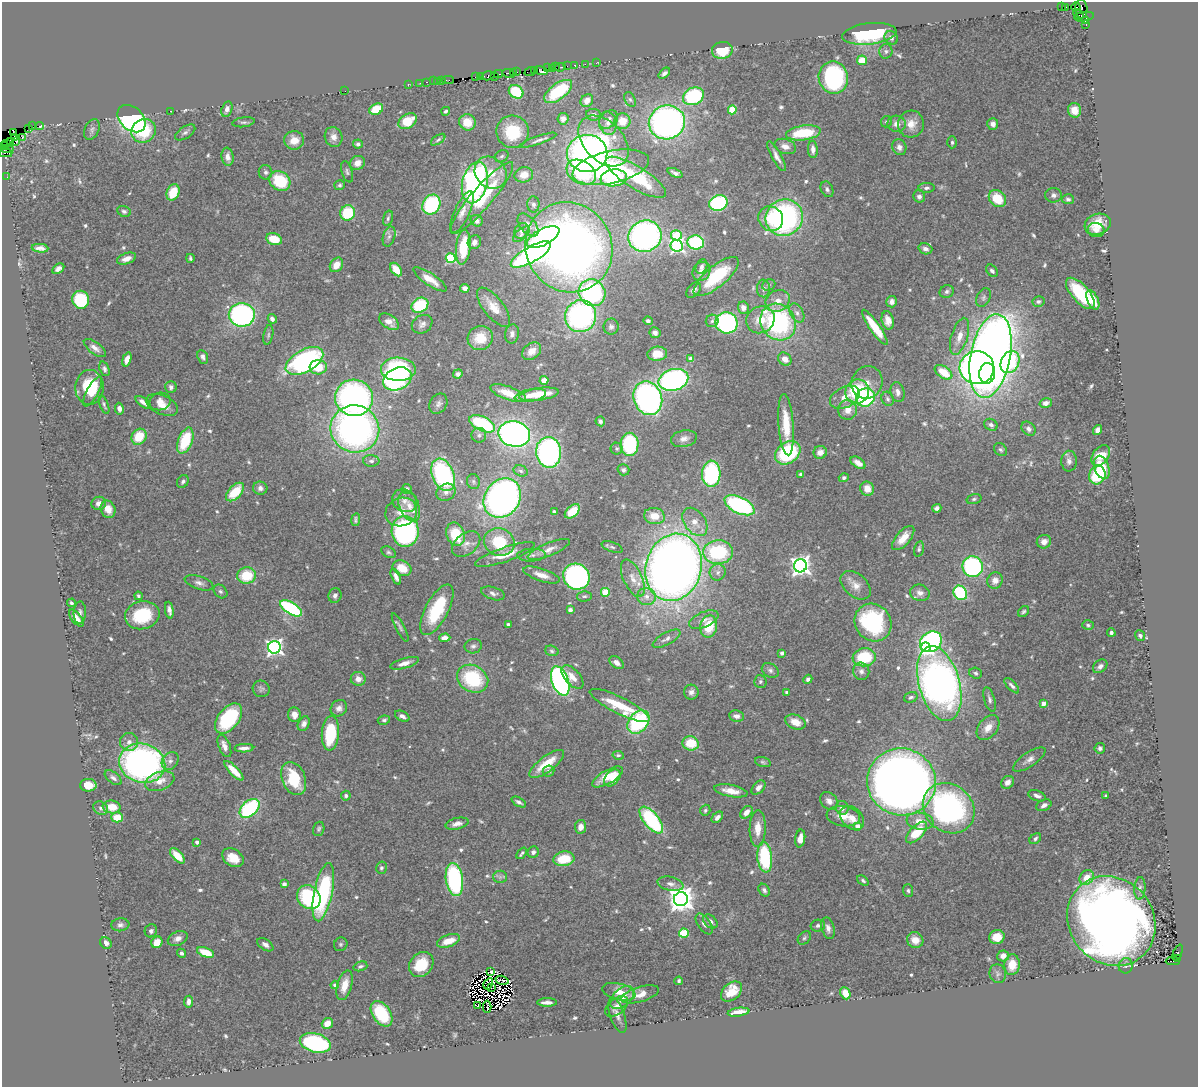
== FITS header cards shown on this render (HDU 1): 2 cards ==
NAXIS1  =                 1196
NAXIS2  =                 1085

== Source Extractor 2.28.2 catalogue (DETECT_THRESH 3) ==
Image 1196 x 1085 px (HDU 1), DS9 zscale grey, 1 PNG px = 1 image px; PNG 1200 x 1089 px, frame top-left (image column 1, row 1085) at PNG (2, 2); each listed source drawn as its Kron ellipse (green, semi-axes under 4 px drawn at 4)
Background 0.569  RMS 0.026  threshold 0.0774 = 3 sigma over >= 5 px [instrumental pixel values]
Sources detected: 639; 8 with non-positive FLUX_AUTO (blend fragments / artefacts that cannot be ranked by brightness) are neither listed nor drawn; of the other 631, the 500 brightest by FLUX_AUTO listed and drawn (131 fainter detections omitted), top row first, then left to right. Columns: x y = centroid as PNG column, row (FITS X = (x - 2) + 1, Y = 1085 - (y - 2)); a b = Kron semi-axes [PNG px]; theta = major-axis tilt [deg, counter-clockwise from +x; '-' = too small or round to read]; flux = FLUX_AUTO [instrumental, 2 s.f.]
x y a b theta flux
1062 7 4 2 - 9.1
1066 7 2 2 - 30
1076 7 4 3 - 21
1081 9 9 6 -85 140
1079 15 6 2 -44 47
1084 17 10 4 9 110
1085 21 4 3 - 47
1086 24 3 3 - 18
869 34 27 10 6 120
891 38 7 6 - 6.2
722 50 10 8 9 58
886 51 7 6 - 4.5
862 60 5 5 - 28
596 63 3 2 - 9.9
585 64 2 2 - 21
574 65 3 3 - 84
567 66 2 2 - 9.3
555 67 2 2 - 17
560 67 6 3 8 65
548 68 2 2 - 24
552 68 3 2 - 8.1
534 70 3 2 - 40
541 70 7 4 -14 130
530 71 6 3 22 77
513 72 3 2 - 44
517 72 4 2 - 26
664 73 7 4 40 6.4
498 74 4 2 - 93
509 74 6 3 -17 69
480 76 3 2 - 27
488 76 6 3 15 140
494 76 4 3 - 65
475 77 2 2 - 17
833 77 16 14 -71 230
442 80 3 2 - 27
448 80 6 2 0 26
433 81 2 2 - 36
437 81 2 2 - 26
426 82 3 2 - 40
420 83 3 2 - 20
408 84 2 2 - 17
345 91 2 2 - 5.7
558 91 16 8 37 100
516 92 8 6 -33 90
694 96 11 8 26 170
630 99 8 5 -62 4.1
587 101 7 5 46 11
227 109 8 5 73 8
376 109 7 5 24 45
732 110 4 4 - 60
1074 110 7 6 - 19
170 111 3 2 - 3.4
446 111 4 4 - 4.1
593 115 7 6 - 6.8
131 119 16 11 -43 450
563 119 6 5 - 11
609 119 10 7 41 8.6
408 121 10 7 32 39
622 121 8 7 - 30
243 122 11 5 8 4.4
467 122 8 8 - 32
667 122 18 17 - 700
886 122 6 5 - 3.4
608 123 11 8 -80 13
897 124 9 8 - 11
911 124 13 13 - 21
993 124 6 5 - 9.4
32 126 4 3 - 44
39 126 4 2 - 13
28 128 3 3 - 33
92 129 11 7 64 5.6
144 131 13 11 42 67
513 132 16 16 - 80
13 133 3 3 - 37
185 133 11 6 33 5.9
803 133 17 7 8 74
334 137 10 9 - 12
14 138 3 3 - 170
22 138 3 2 - 18
294 140 10 9 - 19
438 140 8 4 35 3.6
538 140 19 4 19 7.2
603 141 30 19 -46 100
11 142 3 2 - 11
16 142 3 3 - 37
952 142 6 4 90 3.5
7 144 3 2 - 7.8
358 144 5 4 - 4.8
4 146 4 2 - 6.2
785 146 11 7 -17 12
899 147 8 7 - 8.1
7 149 6 4 6 48
813 149 8 5 -86 9.5
6 153 6 3 3 86
587 153 20 18 4 770
502 156 7 5 32 3.8
776 156 17 5 -61 9.8
228 157 9 6 -81 10
357 163 8 6 35 15
611 167 39 16 12 160
265 172 7 7 - 5.3
347 172 11 5 -73 4.7
581 172 16 11 -30 130
491 173 17 14 -44 38
675 173 8 4 -23 5.4
524 175 9 7 15 22
7 177 2 2 - 10
636 177 35 11 -31 100
614 178 13 8 7 150
280 181 11 9 -37 76
475 183 21 12 76 460
340 185 5 5 - 3.2
926 188 8 5 4 4.6
827 189 8 6 -64 5.1
173 192 8 6 65 44
1054 195 8 7 - 7.3
919 196 6 6 - 6.4
482 198 46 10 49 90
997 199 9 7 -45 49
1068 199 6 5 - 4
718 203 9 7 22 220
533 204 8 6 90 5.1
431 205 10 8 59 160
124 211 7 5 -24 4.7
462 212 22 7 66 16
348 213 8 7 - 74
388 218 8 4 75 4.2
784 218 19 18 - 380
771 219 13 12 - 38
477 221 6 5 - 7.3
1098 224 13 10 18 36
528 225 13 7 -50 11
1096 230 8 7 - 9
521 231 8 7 - 7.5
521 234 10 5 42 6.2
676 235 5 5 - 92
389 236 10 6 74 6.6
645 236 17 15 27 530
543 237 17 8 28 240
274 239 8 5 -20 40
474 242 7 6 - 9.6
696 242 8 7 - 160
677 246 6 6 - 380
463 247 17 7 85 56
569 247 46 43 -60 1500
40 248 8 4 -6 8.5
925 249 7 5 -18 7.2
531 254 22 7 30 520
190 258 4 3 - 3.3
451 258 5 5 - 130
126 259 10 5 21 14
336 265 8 6 54 16
701 266 7 5 65 6.5
58 269 6 4 32 6.7
396 269 7 4 -52 30
701 271 10 8 57 13
992 271 7 5 -50 5
716 276 28 10 40 95
430 279 20 6 -34 22
769 285 7 5 22 4
465 288 4 4 - 9
763 288 9 6 88 6.5
693 290 9 5 49 8.3
947 292 7 6 - 4.8
592 293 14 13 - 270
1080 293 19 8 -49 89
983 298 10 6 66 5.1
81 300 9 8 - 110
1093 300 10 5 -66 36
778 301 12 10 29 18
892 302 5 5 - 8.6
1038 302 6 5 - 3.9
420 305 9 7 31 89
494 307 24 10 -52 28
743 308 6 5 - 9.6
797 313 10 6 -61 8.2
242 315 13 11 -2 400
581 316 16 15 - 380
272 319 5 4 - 7.1
760 320 14 13 - 31
888 320 9 6 -77 13
648 321 4 4 - 4.2
712 321 6 6 - 4.6
389 322 11 6 -34 14
778 322 19 17 -53 290
727 323 11 10 - 300
422 324 11 8 31 8.3
611 327 8 7 - 6.6
875 327 21 5 -55 50
655 333 5 5 - 7.1
512 334 10 7 81 7.2
268 335 10 4 79 4.2
960 336 19 8 73 19
480 338 13 12 - 37
95 348 13 6 -37 10
532 351 10 7 38 17
657 354 10 7 4 31
991 356 42 20 79 2000
203 357 7 5 -65 6.1
127 359 7 4 72 16
691 359 4 4 - 25
785 359 7 6 - 14
304 361 21 11 29 410
1010 362 11 9 62 260
318 367 8 7 - 36
977 368 17 16 - 740
104 369 7 5 -68 4.9
398 369 17 11 -2 180
943 372 10 6 -35 45
987 373 10 8 83 180
458 374 5 4 - 5
397 379 15 11 24 280
544 380 4 4 - 20
673 380 15 10 16 470
867 382 16 15 - 21
90 387 17 14 90 69
171 387 6 5 - 6.5
93 392 16 6 61 29
857 392 12 11 - 100
898 392 10 7 -76 9.3
508 393 19 6 -20 33
539 394 20 6 8 47
530 395 16 6 10 20
845 397 16 10 27 24
865 397 10 9 - 150
354 398 19 18 - 500
648 398 17 14 -69 550
888 399 7 6 - 4.2
160 401 10 8 13 12
143 402 9 4 -37 9.1
1046 403 6 5 - 9.7
438 404 11 8 57 7.3
104 405 10 4 -69 3.8
162 405 17 9 -23 20
119 409 6 4 -80 9.2
848 410 10 9 - 19
600 421 5 4 - 4.4
482 424 14 7 -26 140
786 425 31 7 -86 52
991 425 7 5 -28 5.6
355 429 24 23 - 670
1028 429 8 6 -46 7.8
1097 430 5 4 - 11
514 434 16 12 -12 690
479 435 7 7 - 5
139 437 8 7 - 49
684 439 13 8 13 11
185 441 13 7 68 79
630 444 11 9 89 150
617 449 6 6 - 3.6
1000 450 7 5 -43 4
549 452 15 12 -86 380
820 452 6 6 - 13
788 453 14 10 36 140
1101 455 12 7 52 38
371 461 8 6 -2 5.3
1069 461 10 8 -88 8.5
858 463 8 5 -35 14
1102 467 12 7 -71 39
623 470 6 5 - 4.8
521 471 7 5 -18 4.7
711 474 13 9 87 190
801 474 4 3 - 5
443 475 17 11 -68 220
1097 475 9 8 - 92
844 478 5 4 - 4.6
183 481 7 5 58 4.3
473 482 7 6 - 4.1
260 488 7 6 - 7.2
407 489 5 5 - 4.8
867 489 7 6 - 18
235 492 11 6 47 55
446 492 10 8 28 10
502 498 21 17 52 780
974 499 7 4 15 3.7
404 501 13 11 -29 14
99 503 7 6 - 10
739 505 16 8 -25 280
409 506 16 10 -69 23
937 508 5 4 - 5.5
108 509 9 7 -67 19
572 511 9 5 42 40
401 512 16 14 25 27
554 512 4 3 - 3.7
654 516 10 8 -10 30
356 520 6 3 82 3.7
695 522 16 10 -53 22
405 531 15 13 -83 270
455 534 12 9 -70 54
903 538 15 7 50 25
499 542 15 13 -22 70
1044 542 7 6 - 12
466 544 16 10 38 15
612 547 11 5 -21 4.8
549 549 22 6 22 15
919 549 8 5 75 4
388 552 7 5 -28 3.6
718 552 15 12 3 140
505 555 31 7 19 30
531 555 14 6 3 8
800 566 6 6 - 1100
674 567 34 28 73 2000
973 567 10 10 - 280
402 568 10 7 -25 29
718 572 8 8 - 8.1
542 575 19 6 -19 15
247 576 9 8 - 58
396 576 8 4 -67 8.7
576 577 13 12 - 430
633 578 20 9 -65 21
995 580 8 7 - 13
199 583 15 6 -18 8.4
856 585 17 11 -41 18
220 591 8 6 -44 4.3
605 592 4 4 - 57
493 593 12 6 -18 6.6
920 593 10 8 -14 10
960 593 7 6 - 150
335 595 7 6 - 5.6
138 596 4 3 - 3.3
584 596 7 5 2 3.5
646 597 9 8 - 12
71 603 4 3 - 3.3
291 608 12 5 -32 230
169 610 8 4 -81 7.8
437 610 28 11 62 100
570 610 4 4 - 5.4
1024 611 6 4 44 3.2
80 613 11 6 87 5.8
142 615 17 14 13 91
76 618 10 5 -51 16
704 620 15 7 23 12
873 623 19 17 -50 200
508 624 3 3 - 3.1
1088 625 6 5 - 3.5
709 626 11 8 80 53
400 627 16 4 -62 6
1111 633 4 4 - 5.2
1140 636 5 4 - 4.4
445 638 5 4 - 16
667 639 15 6 29 8.7
931 642 11 9 36 140
473 646 9 7 10 5.8
274 647 6 6 - 680
925 647 5 5 - 230
552 651 7 5 -18 3.6
782 653 3 3 - 8.4
864 657 11 9 7 83
616 662 8 5 -37 9.5
404 663 15 5 16 13
1100 666 8 6 40 7.2
770 670 9 6 -29 5.9
861 671 9 8 - 7.8
976 673 6 5 - 3.7
572 677 14 7 -49 18
358 679 7 7 - 12
473 679 16 13 -29 130
808 679 5 4 - 4.3
560 681 15 8 -70 550
760 681 6 6 - 3.8
939 684 38 20 -75 1100
1012 686 10 4 -46 5.4
261 689 8 8 - 5.2
691 692 7 7 - 7.8
787 692 3 3 - 3.1
911 697 7 5 19 4.3
989 699 13 5 -74 6.1
1043 703 4 4 - 20
620 705 33 8 -26 75
339 708 9 7 43 9.2
294 715 7 6 - 15
402 716 8 5 -28 6.4
736 716 7 5 -9 7.9
228 718 17 10 52 130
384 720 6 4 9 3.6
638 722 13 9 51 170
795 722 10 7 -24 22
304 724 8 5 62 8.6
988 728 14 9 51 20
330 733 17 8 86 100
129 742 9 9 - 9.6
691 743 8 7 - 48
224 746 12 5 -68 11
244 748 9 3 2 8.1
1100 748 5 5 - 4.9
618 755 6 4 -7 3.3
1029 759 19 7 34 11
170 761 9 7 50 8
763 762 8 5 -16 3.4
142 763 23 19 -15 650
547 764 21 7 37 42
234 771 13 4 -46 26
549 771 6 5 - 4.6
607 777 17 6 30 35
113 778 10 5 -39 6
612 778 9 6 48 26
294 779 17 11 -68 69
160 781 15 9 20 19
901 782 34 33 - 1800
1007 782 7 6 - 10
88 785 8 6 -1 29
758 788 8 5 46 9.2
731 791 17 6 -10 21
346 796 5 4 - 4
1037 796 9 5 -21 7.4
1106 796 4 3 - 3.8
829 801 10 7 -44 11
519 802 8 4 -29 5
1044 805 8 5 25 7.7
112 807 9 6 -7 29
101 808 8 6 -33 5.6
250 808 11 7 41 180
842 808 7 6 - 10
949 808 27 23 -40 440
705 810 6 5 - 3.6
746 812 7 5 47 13
843 816 17 10 -8 23
117 817 5 5 - 35
717 817 7 4 43 7.8
852 818 13 10 -46 20
651 820 16 7 -50 170
920 821 13 8 -8 22
457 824 12 5 13 11
858 826 4 4 - 19
581 827 6 5 - 13
758 828 18 8 89 25
319 829 7 5 73 3.6
917 832 13 6 46 56
800 838 9 5 80 16
1035 839 6 4 39 4.4
197 842 3 3 - 6
533 852 6 5 - 7.2
522 853 6 3 49 3.7
177 856 9 5 -46 31
765 857 15 7 -84 140
233 858 11 8 -31 28
564 859 11 7 9 52
381 868 6 5 - 4.2
500 877 6 6 - 4.6
1087 877 8 6 52 29
454 879 16 8 -82 260
863 881 6 4 -39 3.5
284 884 4 4 - 5.5
670 884 13 7 -12 9.8
1140 888 11 5 86 6.1
764 890 7 5 -56 5
908 891 6 5 - 3.8
323 892 30 9 78 210
309 897 13 11 -48 160
681 899 7 7 - 2100
710 921 8 6 -42 8.7
1111 921 47 42 -49 2600
704 924 12 6 -54 8.9
120 925 9 6 6 5.8
818 926 7 6 - 5
828 928 11 6 -75 9.1
151 931 7 6 - 5.1
684 933 5 4 - 91
997 937 8 7 - 27
178 938 10 7 23 11
804 938 7 5 46 3.7
915 940 8 7 - 19
449 941 12 6 19 28
157 942 6 5 - 23
106 943 6 5 - 9.4
341 944 7 6 - 3.5
265 945 9 5 -34 7.2
206 952 9 4 -20 40
181 953 4 4 - 4.3
1178 953 8 4 67 43
1003 956 6 5 - 12
1177 959 4 3 - 240
1173 961 7 3 3 230
421 965 13 11 49 59
1012 965 10 7 85 28
360 966 7 4 18 4.3
1126 966 7 7 - 5.5
491 972 4 3 - 4.9
998 974 9 8 - 6.6
502 980 6 4 -16 3.5
679 981 4 3 - 3.4
488 984 6 2 59 3.9
335 985 4 4 - 7.8
345 985 15 7 74 26
492 988 4 2 - 3.4
619 992 17 8 -14 24
731 992 12 8 41 33
845 993 6 5 - 21
640 994 20 7 16 19
622 998 14 8 40 18
189 1002 6 4 84 8.7
547 1002 10 3 0 9.9
477 1006 3 2 - 12
616 1006 13 7 40 12
487 1007 6 2 89 3.8
738 1012 11 4 8 23
381 1014 14 9 -55 94
617 1015 18 7 -71 12
327 1023 6 5 - 17
315 1043 16 9 -15 250
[131 fainter detections neither listed nor drawn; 8 non-positive-flux detections neither listed nor drawn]